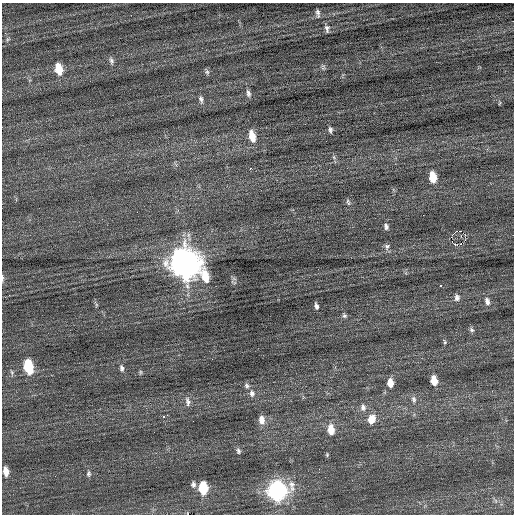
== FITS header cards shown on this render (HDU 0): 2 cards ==
NAXIS1  =                  512 / Axis length
NAXIS2  =                  512 / Axis length

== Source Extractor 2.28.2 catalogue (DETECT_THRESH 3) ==
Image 512 x 512 px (HDU 0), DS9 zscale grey, 1 PNG px = 1 image px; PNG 516 x 516 px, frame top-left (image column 1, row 512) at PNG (2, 3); no overlay
Background 0.0832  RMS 0.69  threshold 2.07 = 3 sigma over >= 5 px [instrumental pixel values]
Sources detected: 60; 2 with non-positive FLUX_AUTO (blend fragments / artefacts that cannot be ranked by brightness) are not listed; the other 58 listed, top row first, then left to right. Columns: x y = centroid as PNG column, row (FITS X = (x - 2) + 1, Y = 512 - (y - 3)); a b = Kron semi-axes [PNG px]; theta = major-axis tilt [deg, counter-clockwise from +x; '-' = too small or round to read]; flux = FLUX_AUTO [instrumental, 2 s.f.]
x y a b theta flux
318 13 10 5 -84 130
327 29 10 5 -83 150
8 39 7 4 58 75
111 61 11 6 -73 150
323 67 9 6 89 100
59 69 11 7 -76 940
207 72 8 5 -80 98
248 93 10 6 -76 150
201 99 11 6 -75 160
330 130 8 5 -82 120
252 136 12 6 -76 730
334 157 7 5 -60 96
250 168 3 2 - 200
433 177 10 6 -80 970
348 202 9 5 -74 110
423 215 2 2 - 110
386 226 9 6 -78 140
465 235 2 2 - 7800
461 236 3 3 - 72
465 240 4 4 - 40
455 244 3 2 - 360
461 244 3 3 - 120
387 246 9 8 - 150
185 264 14 11 -74 61000
205 276 21 8 -75 1100
2 278 10 3 -88 83
440 285 3 2 - 53
9 295 3 2 - 65
457 298 9 7 86 190
487 301 11 7 -76 240
96 305 6 4 73 59
316 306 7 4 -76 140
344 316 6 6 - 97
472 330 7 6 - 110
445 342 6 4 -75 66
28 367 11 6 -78 2600
122 368 10 6 -82 150
12 372 7 5 -70 92
140 372 7 5 83 70
434 380 8 6 -79 610
390 383 9 6 -85 450
247 386 9 7 -64 140
252 393 10 8 86 220
414 399 9 6 -77 170
188 401 13 6 -79 200
363 407 11 8 -83 220
167 415 3 2 - 69
163 417 3 3 - 610
371 419 12 9 67 500
262 420 10 7 -82 400
331 429 10 7 -83 630
238 451 8 6 -76 120
327 455 5 4 - 57
6 471 9 5 -80 440
88 474 8 6 90 110
193 484 8 6 -82 150
203 488 9 6 -87 1900
277 491 11 10 - 14000
At the frame edge (FLAGS 8, measured only in part): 1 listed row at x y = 2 278
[2 non-positive-flux detections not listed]